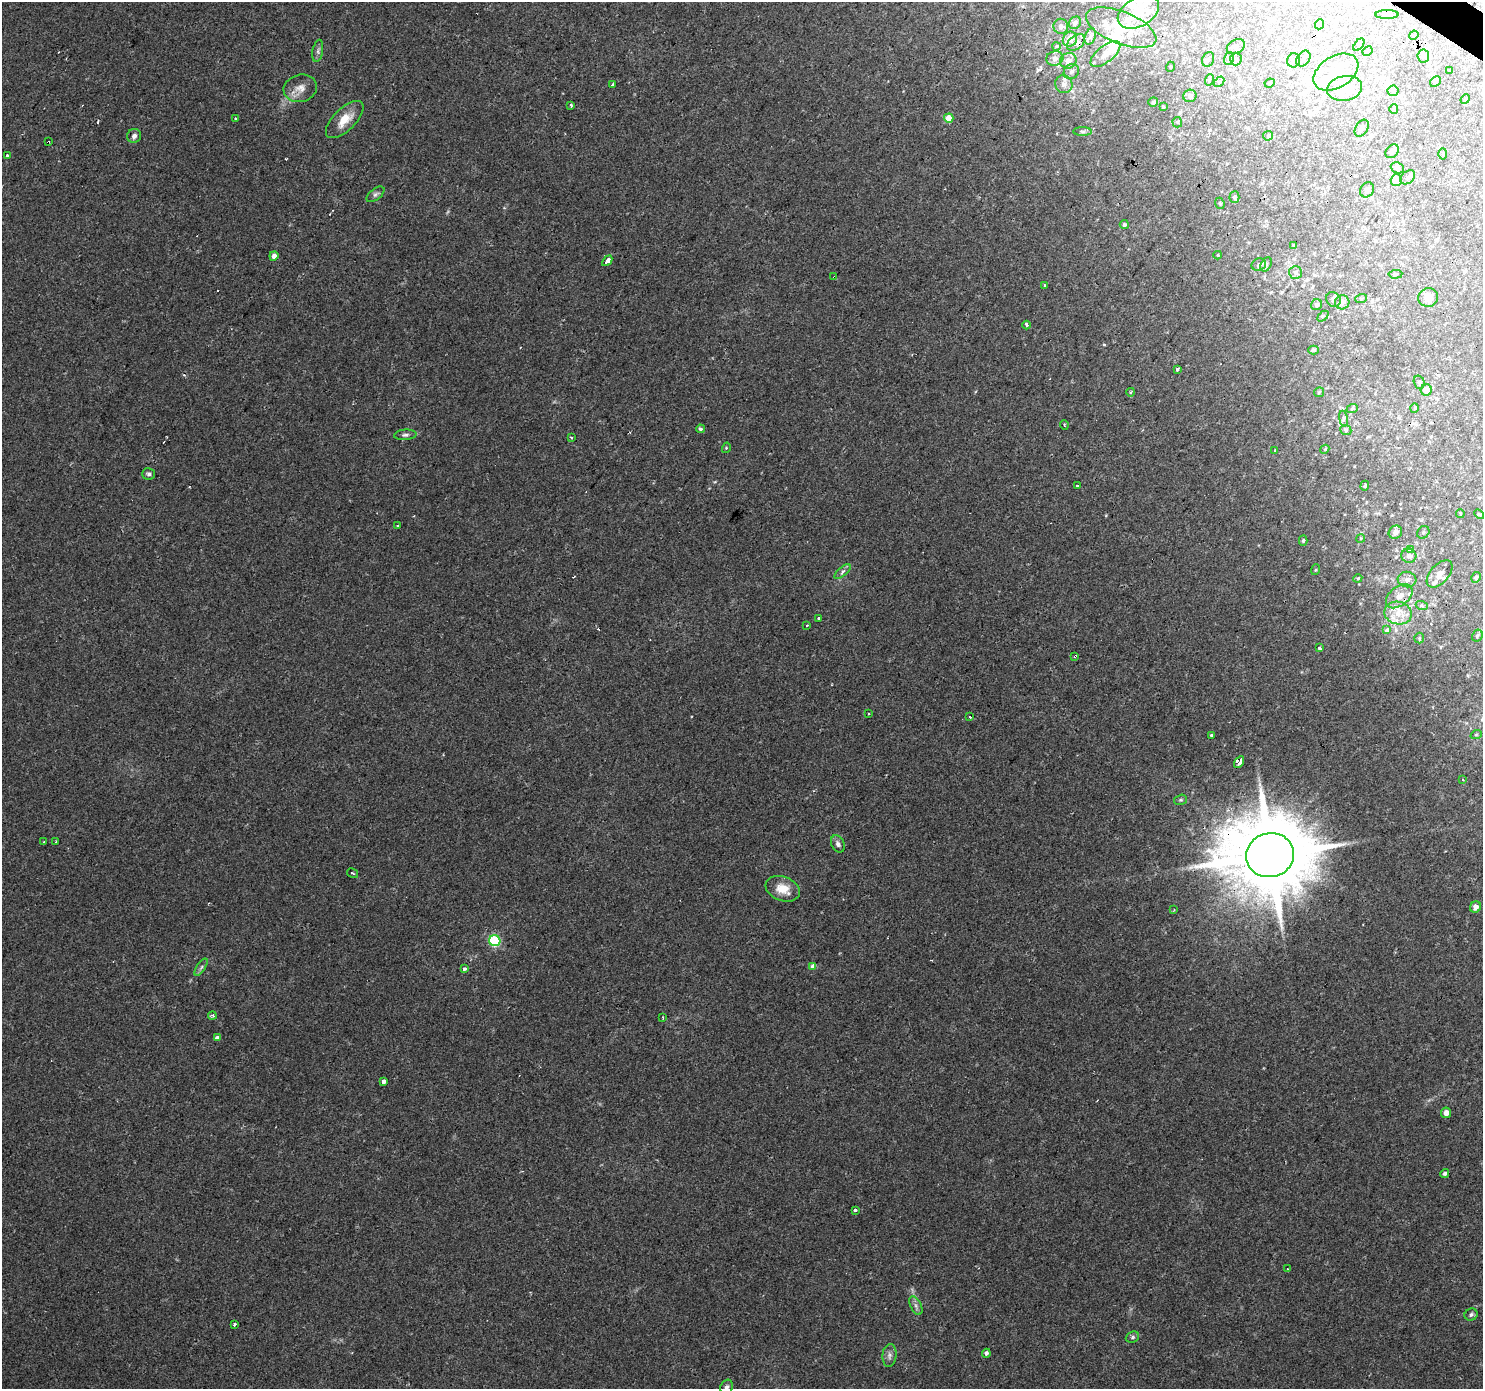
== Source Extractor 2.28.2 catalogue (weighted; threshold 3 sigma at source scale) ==
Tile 10 of 4 x 4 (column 2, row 3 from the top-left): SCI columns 1486-2966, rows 1638-3024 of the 5927 x 5983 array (HDU 1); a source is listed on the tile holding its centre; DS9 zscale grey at full resolution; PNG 1485 x 1391 px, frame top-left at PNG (2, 2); each listed source drawn as its Kron ellipse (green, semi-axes under 4 px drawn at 4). Shown black and unused: <1% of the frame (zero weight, under 2 of 3 exposures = <1% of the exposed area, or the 3 px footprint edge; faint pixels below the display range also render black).
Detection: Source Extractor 2.28.2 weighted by HDU 2 'WHT'; one run over the whole footprint, this tile lists its part. Background 0.0516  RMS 0.0052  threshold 0.0234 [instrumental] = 3 sigma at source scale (4.5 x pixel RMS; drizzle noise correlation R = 1.50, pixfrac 1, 0.0396/0.0396 arcsec/px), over >= 5 px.
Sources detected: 184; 9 inside a brighter object's white glare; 6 cosmic-ray / hot-pixel residue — neither listed nor drawn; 10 inside a brighter listed object's ellipse — not listed separately; the other 159 listed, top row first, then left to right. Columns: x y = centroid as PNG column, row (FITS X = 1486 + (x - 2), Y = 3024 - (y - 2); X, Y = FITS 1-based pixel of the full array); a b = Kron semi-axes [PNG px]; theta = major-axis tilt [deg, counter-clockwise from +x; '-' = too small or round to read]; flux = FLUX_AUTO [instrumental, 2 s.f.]
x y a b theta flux
1138 12 22 14 30 13
1387 15 11 4 0 1.4
1075 23 7 5 49 1.6
1320 24 5 3 - 0.67
1061 26 8 7 - 2.1
1121 28 37 16 -22 18
1414 35 5 3 - 0.51
1090 36 8 5 70 1.5
1070 39 8 7 - 5.5
1076 42 10 6 38 2.5
1359 45 7 4 53 0.84
1057 46 4 3 - 0.49
1236 46 9 6 26 1.7
318 51 11 5 79 1.5
1367 51 5 3 - 0.68
1105 54 18 8 38 5.3
1423 56 6 6 - 1.3
1055 58 8 7 - 2.9
1208 59 7 6 - 1.2
1229 59 6 5 - 1.3
1236 59 6 6 - 1.2
1303 59 8 6 56 1.6
1294 60 7 6 - 1.7
1068 61 8 7 - 3.9
1170 67 5 3 - 0.39
1449 70 4 2 - 0.39
1071 72 8 7 - 2.2
1336 72 24 15 31 15
1209 80 6 3 72 0.58
1219 82 6 4 48 0.83
1435 82 6 4 46 0.74
1270 83 5 4 - 0.64
612 84 4 3 - 2.9
1064 84 9 8 - 2.6
300 88 17 13 14 5.4
1345 88 18 12 10 8.3
1393 91 6 5 - 0.86
1190 96 6 6 - 2.1
1465 99 5 4 - 0.6
1153 102 5 4 - 0.81
571 105 3 3 - 1.9
1163 107 3 3 - 0.49
1394 109 5 4 - 0.68
949 118 5 4 - 6.9
235 119 3 3 - 1.7
345 120 24 11 45 8.9
1177 122 5 5 - 0.7
1362 128 9 6 58 1.5
1083 131 9 4 -1 1.2
134 136 7 6 - 2
1268 136 5 4 - 0.69
48 142 3 2 - 0.42
1392 151 7 6 - 2.2
1443 154 5 3 - 0.49
7 155 3 3 - 1.8
1397 168 7 5 -22 1.1
1408 177 8 6 40 1.3
1396 180 6 5 - 3.8
1367 190 8 6 58 1.5
375 194 10 5 38 1.5
1234 197 5 5 - 1.1
1220 203 6 4 -68 0.79
1124 225 4 4 - 1
1294 245 4 4 - 0.41
1218 255 4 4 - 0.52
274 256 5 4 - 2.8
607 261 6 3 46 12
1266 264 7 5 62 1.1
1259 265 7 6 - 1.5
1295 272 6 6 - 1.2
1395 274 7 3 5 0.54
834 277 3 2 - 0.5
1044 285 3 3 - 1.5
1428 297 10 9 - 5.4
1333 299 8 6 -52 1.4
1361 299 6 3 20 0.62
1342 302 7 7 - 2.4
1317 305 6 5 - 1.3
1323 316 6 4 44 0.78
1027 325 4 3 - 2.7
1314 350 5 4 - 0.81
1177 369 3 3 - 3.3
1419 382 7 5 -75 1.2
1426 390 6 5 - 5.7
1131 392 4 3 - 0.61
1319 392 5 5 - 0.7
1415 408 5 3 - 0.52
1352 409 6 3 19 0.76
1343 419 8 4 -82 1.1
1064 425 5 3 - 0.45
700 429 4 4 - 0.96
1346 430 6 5 - 0.82
405 435 11 5 4 1.5
571 437 4 3 - 0.5
726 448 5 3 - 0.49
1325 449 5 3 - 0.52
1275 450 3 2 - 0.39
149 474 6 6 - 1.3
1077 486 4 2 - 0.63
1365 486 5 4 - 0.62
1460 513 4 3 - 0.48
1479 514 5 3 - 0.56
398 526 3 3 - 3.1
1395 532 7 6 - 2.8
1423 532 7 5 50 1.1
1361 538 4 3 - 0.49
1303 540 5 4 - 0.88
1410 550 4 3 - 3.7
1409 556 7 7 - 2.2
1315 570 5 3 - 0.44
842 572 10 4 41 1.5
1439 574 16 9 49 4.2
1476 577 6 4 60 0.99
1358 578 4 3 - 0.51
1407 580 9 7 -6 2.6
1399 596 15 9 38 5.9
1422 606 6 4 -19 0.85
1398 613 14 11 -10 7.4
819 618 3 3 - 2
807 625 3 2 - 0.67
1387 630 3 3 - 2.6
1477 636 6 5 - 0.98
1419 638 5 5 - 0.73
1319 648 3 3 - 5.6
1075 656 3 3 - 1.2
869 713 3 2 - 0.66
970 717 3 3 - 2.4
1211 735 3 3 - 0.69
1476 735 6 3 19 0.45
1239 762 6 4 58 11
1462 780 3 3 - 0.88
1181 800 6 5 - 0.79
44 842 3 3 - 0.62
56 842 3 2 - 0.78
838 844 9 6 -64 1.8
1270 855 24 22 13 7200
353 873 6 3 -31 0.49
783 889 18 12 -21 8.2
1475 907 6 5 - 3.1
1174 910 2 2 - 0.44
495 941 6 5 - 38
201 967 10 4 56 1.3
813 967 3 3 - 23
464 969 3 3 - 1.7
212 1015 4 3 - 1.2
663 1017 4 3 - 0.64
217 1038 4 3 - 3
384 1081 4 4 - 4.3
1446 1113 5 5 - 3.9
1445 1174 4 4 - 1
855 1210 4 3 - 1.4
1287 1269 2 2 - 0.35
916 1306 10 5 -63 1.8
1471 1315 6 6 - 1.2
234 1324 3 3 - 3.3
1132 1337 7 5 22 1.1
986 1353 4 4 - 1.3
889 1355 11 7 85 2.3
727 1387 7 6 - 1.5
Overlapping masked pixels (flux is a lower limit): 6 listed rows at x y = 48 142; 834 277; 1399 596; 1075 656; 1270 855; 813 967
Isophote crosses this tile's border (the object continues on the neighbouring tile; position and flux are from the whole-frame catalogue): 1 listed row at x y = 727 1387
Unlisted compact peaks at least as high as the median listed source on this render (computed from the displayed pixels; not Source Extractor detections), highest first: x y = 715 482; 448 211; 189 487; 912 1290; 1429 1100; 504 208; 975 392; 1468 675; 1259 780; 1263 1068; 1466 723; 903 91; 600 1104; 1131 1309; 692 716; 574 576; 1445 851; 443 755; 712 358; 1360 603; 1057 133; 630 432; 190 981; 1301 672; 709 488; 520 348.